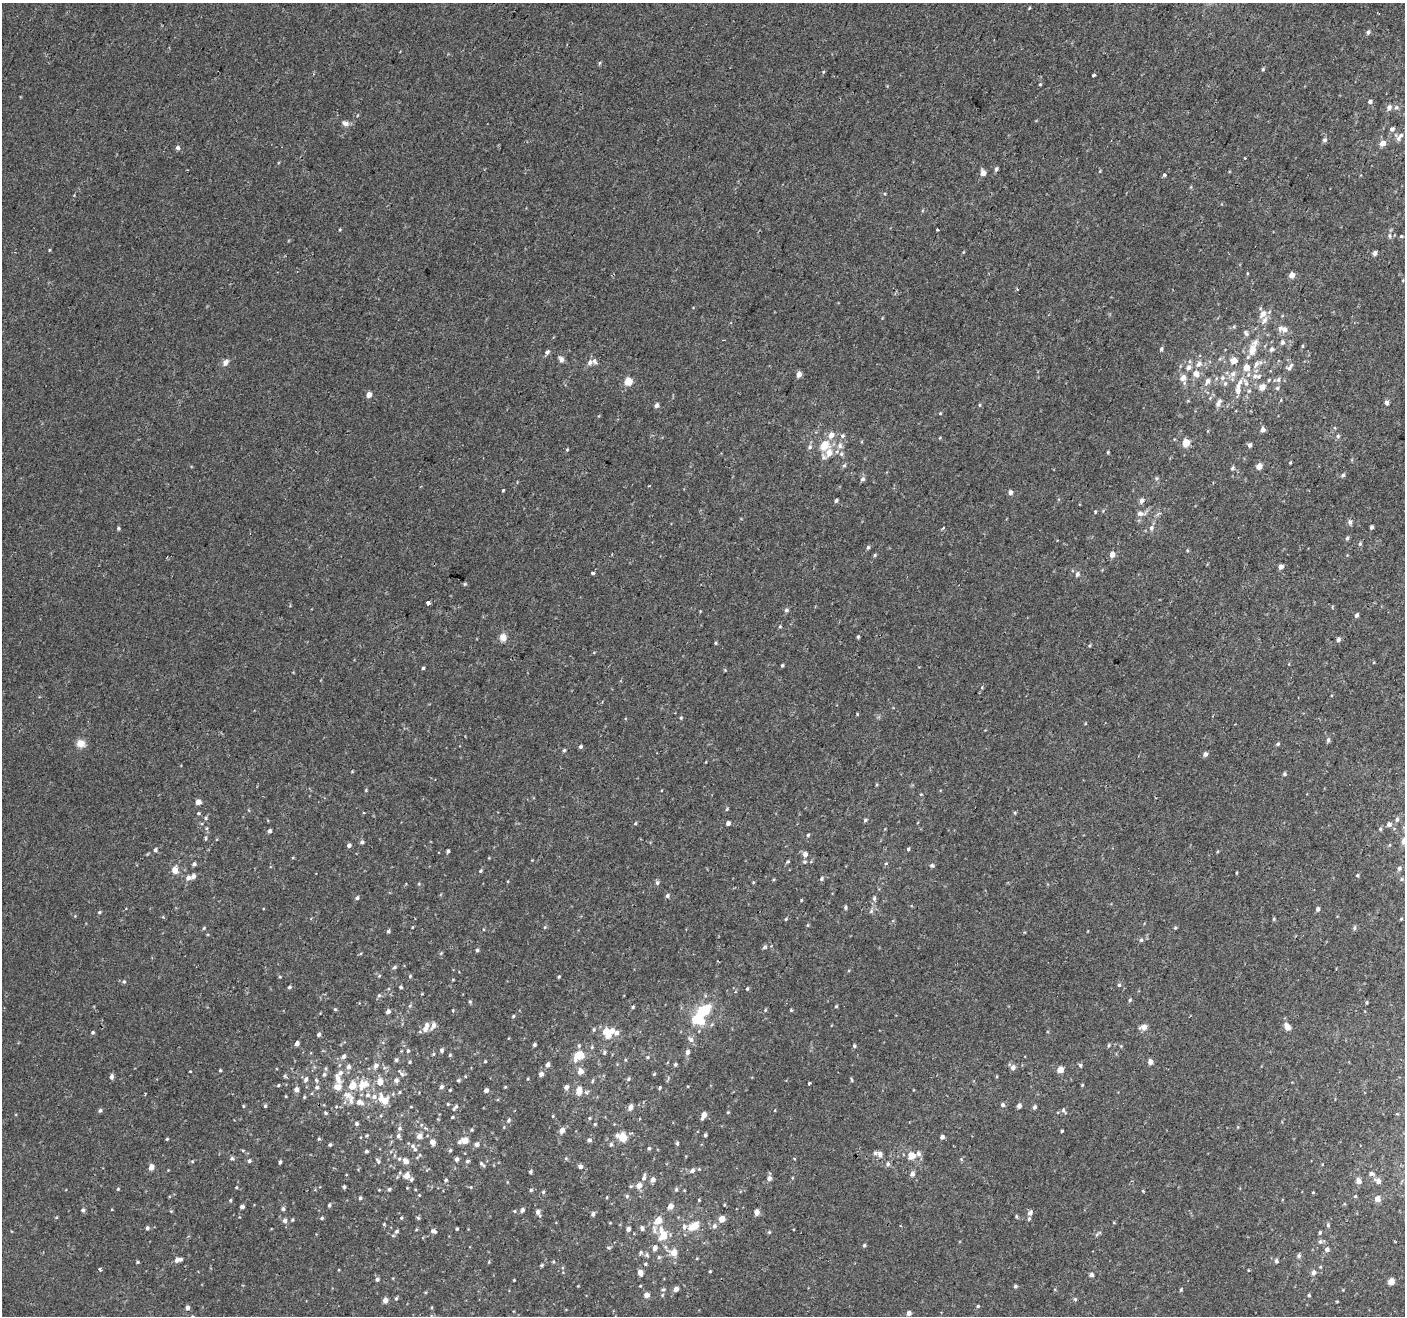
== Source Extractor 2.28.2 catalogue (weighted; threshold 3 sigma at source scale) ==
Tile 10 of 4 x 4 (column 2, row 3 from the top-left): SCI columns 1458-2860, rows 1575-2888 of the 5714 x 5845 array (HDU 1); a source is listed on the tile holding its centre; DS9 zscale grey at full resolution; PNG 1407 x 1318 px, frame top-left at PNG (2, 3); no overlay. Shown black and unused: <1% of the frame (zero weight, under 2 of 3 exposures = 3% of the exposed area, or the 3 px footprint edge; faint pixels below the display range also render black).
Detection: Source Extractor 2.28.2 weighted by HDU 2 'WHT'; one run over the whole footprint, this tile lists its part. Background 0.00182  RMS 0.0034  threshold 0.0152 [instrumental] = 3 sigma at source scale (4.5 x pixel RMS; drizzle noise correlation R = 1.50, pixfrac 1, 0.0396/0.0396 arcsec/px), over >= 5 px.
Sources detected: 455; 2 inside a brighter object's white glare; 2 cosmic-ray / hot-pixel residue — not listed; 25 inside a brighter listed object's ellipse — not listed separately; the other 426 listed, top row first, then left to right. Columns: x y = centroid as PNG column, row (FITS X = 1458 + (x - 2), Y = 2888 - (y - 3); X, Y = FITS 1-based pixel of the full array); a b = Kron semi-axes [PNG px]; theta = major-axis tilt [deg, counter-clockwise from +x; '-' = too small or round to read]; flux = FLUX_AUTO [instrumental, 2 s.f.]
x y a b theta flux
1029 8 4 3 - 0.24
1368 32 5 5 - 0.64
599 63 5 3 - 0.36
1263 69 4 4 - 0.4
1093 75 3 3 - 0.71
1040 84 4 3 - 0.27
1370 102 5 5 - 0.71
1389 107 7 6 - 1.1
1396 108 7 6 - 0.71
345 123 9 6 -21 1.3
1398 138 12 9 -56 1.4
1325 140 6 5 - 0.75
1382 143 5 5 - 3
177 148 4 3 - 1.7
996 169 5 4 - 0.71
983 173 5 5 - 2.1
1164 175 4 3 - 1.2
937 230 3 2 - 0.36
1389 236 8 4 -90 0.61
1401 236 5 4 - 0.38
49 250 5 3 - 0.25
1375 253 5 4 - 0.95
1292 275 4 4 - 2.9
1017 289 4 3 - 0.27
1263 314 9 7 55 2
1284 330 6 6 - 1.7
1246 333 8 5 -75 0.65
1282 342 6 5 - 0.75
1302 346 5 3 - 0.28
1161 349 5 4 - 0.46
1272 349 7 5 32 0.7
1252 350 19 9 80 3.8
547 352 7 5 45 0.73
561 359 6 4 -66 1.5
1234 361 6 5 - 2.6
225 362 9 7 56 1.2
590 362 7 6 - 0.92
1199 364 9 6 62 1.2
1188 367 7 5 64 1
1246 367 5 5 - 3.3
1290 367 12 5 55 1
799 374 4 4 - 2.3
1195 374 6 6 - 2.1
1233 374 8 8 - 1.4
1255 376 9 7 37 1.4
1183 378 7 6 - 1.6
1222 378 7 6 - 0.95
1269 380 5 4 - 0.34
1278 380 7 5 88 0.71
628 381 5 5 - 7.3
1207 381 7 5 68 1.2
1246 383 13 6 -70 1.7
1262 387 6 6 - 2.2
1277 388 6 5 - 0.55
1238 391 8 7 - 1.4
369 395 4 4 - 2.1
1218 403 10 5 68 1.2
1386 403 5 4 - 0.99
656 405 5 4 - 0.95
980 405 5 3 - 0.3
940 413 4 3 - 0.23
1262 430 4 4 - 1.6
831 435 7 6 - 2.1
842 436 6 5 - 0.64
1338 436 5 5 - 0.57
1186 443 5 4 - 7.6
1249 445 5 4 - 0.78
824 446 12 9 55 4.8
840 446 8 7 - 1.3
810 447 6 6 - 0.78
567 450 4 4 - 0.29
1108 452 4 3 - 0.3
841 454 5 5 - 0.56
823 457 8 6 -50 0.86
1290 463 4 3 - 0.25
844 465 6 5 - 0.52
1259 466 4 4 - 3.2
1232 468 6 5 - 0.54
1343 475 6 4 17 0.56
1156 478 5 5 - 0.55
862 479 6 5 - 0.75
648 486 3 3 - 0.29
503 490 3 3 - 0.31
1010 492 5 5 - 0.99
836 501 4 3 - 0.59
1142 501 6 5 - 1.1
1095 512 4 4 - 0.28
1140 513 11 6 -5 1.2
1350 522 6 5 - 0.73
1372 527 4 3 - 0.59
118 528 4 4 - 0.43
1151 528 7 6 - 0.91
1347 538 5 5 - 0.45
1360 544 6 4 69 0.44
868 547 5 4 - 0.49
1112 554 6 5 - 1.8
875 555 5 4 - 0.37
1281 567 4 4 - 1.5
593 573 4 3 - 1.2
1077 574 6 5 - 0.82
465 584 5 4 - 0.33
428 603 4 3 - 2.3
786 610 5 5 - 0.63
1356 615 5 4 - 0.68
780 626 4 4 - 0.31
503 637 9 8 - 1.9
858 637 4 3 - 0.39
1338 640 6 4 49 0.73
716 643 4 4 - 0.34
782 665 3 3 - 0.42
423 668 4 4 - 0.36
982 687 4 3 - 0.36
857 714 5 3 - 0.27
681 718 5 4 - 0.32
1328 740 6 4 -90 0.6
81 743 9 8 - 2.7
1278 744 5 4 - 0.44
580 747 5 5 - 0.5
564 750 5 4 - 0.4
1205 754 5 4 - 1.1
1284 774 5 4 - 0.45
366 790 4 3 - 0.26
198 802 5 4 - 1.7
727 809 5 4 - 0.33
198 813 4 4 - 0.33
1015 813 5 3 - 0.27
206 818 5 4 - 0.42
1397 819 6 5 - 0.46
865 820 5 4 - 0.47
635 823 5 3 - 0.3
728 823 4 4 - 1.1
1389 824 5 4 - 1.1
1380 829 4 4 - 0.37
270 831 4 4 - 0.76
808 835 4 4 - 0.38
206 838 6 4 -89 0.36
362 842 4 4 - 0.71
349 845 4 4 - 0.78
1389 845 5 3 - 0.27
908 849 4 3 - 0.39
155 850 4 4 - 0.6
448 851 3 3 - 0.56
805 854 5 5 - 1.5
788 861 4 4 - 0.34
804 862 6 4 -20 0.44
194 864 5 4 - 0.76
932 865 6 5 - 0.53
1399 868 5 5 - 0.7
175 870 5 5 - 3.5
481 871 5 4 - 0.38
1236 873 4 2 - 0.25
1357 875 4 3 - 0.38
193 876 5 4 - 1.1
188 878 6 5 - 1.2
821 879 6 4 82 0.48
1401 879 4 4 - 0.35
753 882 5 3 - 0.27
657 883 6 5 - 0.58
419 884 4 3 - 0.28
667 895 5 5 - 0.57
357 898 5 4 - 0.66
874 898 6 5 - 0.59
801 900 4 3 - 0.22
845 907 5 4 - 0.45
1318 909 5 4 - 0.68
99 912 4 4 - 0.35
786 919 5 3 - 0.27
1273 919 6 4 90 0.32
412 927 3 2 - 0.19
545 927 5 4 - 0.33
204 928 5 4 - 0.3
1175 928 4 4 - 0.35
1354 928 7 4 84 0.51
388 931 4 4 - 0.59
1141 940 6 5 - 0.54
765 947 6 5 - 0.57
477 950 4 4 - 0.47
441 953 4 3 - 0.3
394 967 6 4 24 0.48
379 976 4 3 - 0.28
410 976 4 4 - 0.39
559 977 4 3 - 0.31
453 980 5 3 - 0.23
124 982 5 4 - 0.42
1119 985 3 3 - 1.1
289 987 5 4 - 0.52
401 987 4 4 - 0.48
747 989 4 3 - 0.39
379 995 6 5 - 0.49
1130 1000 4 4 - 0.38
470 1002 5 4 - 0.39
1366 1003 4 3 - 0.34
836 1006 4 3 - 0.35
633 1007 4 3 - 0.4
335 1009 4 4 - 0.31
765 1010 5 4 - 0.34
791 1010 4 3 - 0.31
388 1011 5 4 - 0.9
704 1011 20 10 46 13
513 1016 4 4 - 0.34
434 1025 8 5 60 1.4
1144 1027 6 5 - 2.4
1287 1027 5 4 - 3.6
425 1029 10 7 47 1.7
594 1030 5 4 - 0.41
612 1030 12 7 61 2.2
606 1031 6 5 - 4.4
93 1032 4 4 - 0.42
319 1034 4 4 - 0.66
691 1039 8 7 - 1
297 1043 4 4 - 1.2
534 1045 4 3 - 0.54
1109 1045 5 4 - 0.41
854 1046 5 4 - 0.44
441 1050 5 4 - 0.6
408 1051 5 4 - 0.43
604 1052 7 3 83 0.43
688 1052 5 4 - 1.2
433 1054 4 4 - 0.33
450 1055 5 4 - 0.33
579 1055 8 5 15 9.3
344 1056 6 5 - 0.92
647 1057 4 4 - 0.35
396 1060 5 4 - 0.55
485 1061 3 3 - 0.32
575 1061 5 4 - 0.81
410 1062 4 4 - 0.38
1150 1062 5 4 - 1.6
675 1064 5 4 - 0.53
548 1065 5 4 - 1.1
1080 1065 5 4 - 0.53
376 1066 7 6 - 1
349 1067 7 6 - 0.96
1013 1067 6 5 - 1.2
220 1070 4 3 - 0.34
1060 1070 4 4 - 3.4
581 1071 6 6 - 1.9
401 1073 14 4 -47 0.72
324 1074 5 5 - 0.48
541 1074 4 4 - 1.3
654 1074 5 3 - 0.31
111 1076 6 5 - 0.82
338 1078 15 6 -71 1.9
306 1079 8 5 73 0.88
628 1079 5 4 - 0.42
316 1080 6 4 -46 0.42
396 1080 6 6 - 1
458 1080 5 3 - 0.37
852 1080 7 3 -71 0.3
592 1081 5 3 - 0.32
380 1082 6 6 - 2.8
809 1083 3 3 - 1.2
364 1084 15 10 33 4.4
278 1085 4 4 - 0.29
1082 1085 4 3 - 0.25
317 1087 6 5 - 0.61
338 1087 8 7 - 2.5
441 1087 5 5 - 0.7
566 1087 5 5 - 0.99
660 1088 4 3 - 0.39
296 1090 5 4 - 1.4
486 1090 4 4 - 1.2
579 1091 8 5 79 3.3
400 1092 5 3 - 0.3
347 1095 13 8 -25 2
304 1097 4 4 - 0.31
374 1097 8 7 - 1.1
385 1101 8 7 - 2.9
359 1102 8 6 -17 1.7
1003 1105 5 4 - 0.82
243 1106 4 4 - 0.29
265 1106 4 4 - 0.39
1019 1106 4 4 - 1.3
455 1107 8 3 48 0.56
631 1107 5 4 - 1.8
1034 1107 5 4 - 0.75
100 1110 5 4 - 0.51
1063 1110 8 4 -55 0.54
728 1112 5 3 - 0.25
326 1113 4 3 - 0.43
704 1115 6 4 67 1.9
553 1116 4 3 - 0.25
452 1117 4 3 - 0.34
589 1118 4 4 - 0.35
508 1120 5 5 - 0.49
357 1124 4 4 - 0.62
595 1124 5 4 - 0.31
400 1128 6 6 - 0.67
472 1130 4 4 - 0.32
562 1130 5 4 - 2
1062 1131 3 2 - 0.32
367 1135 5 3 - 0.31
705 1135 4 3 - 0.51
398 1136 6 5 - 0.73
419 1136 5 5 - 1.7
622 1137 6 5 - 8.2
942 1137 4 4 - 0.91
167 1139 4 3 - 0.31
319 1139 5 3 - 0.34
465 1140 6 5 - 2.8
589 1140 5 4 - 0.76
432 1142 5 5 - 1.8
677 1143 5 4 - 0.46
477 1144 6 5 - 0.83
611 1144 5 4 - 0.51
330 1145 4 4 - 0.42
412 1146 7 5 -2 0.71
649 1148 4 4 - 0.43
450 1150 5 5 - 0.35
366 1151 4 3 - 0.62
918 1153 8 6 -64 0.94
880 1154 9 7 -73 1.4
420 1155 7 4 70 0.4
912 1155 6 6 - 3.7
232 1158 6 5 - 0.58
456 1159 4 4 - 0.85
794 1159 3 3 - 0.39
961 1159 5 3 - 0.27
192 1161 5 3 - 0.26
249 1161 5 4 - 0.56
378 1161 8 4 -61 0.56
406 1161 8 6 -41 1.5
467 1161 6 5 - 0.52
280 1162 4 3 - 0.57
482 1164 7 3 -44 0.56
888 1164 6 5 - 0.61
580 1166 5 4 - 1
151 1167 5 4 - 2
692 1171 6 5 - 0.98
530 1172 3 3 - 0.42
912 1174 6 5 - 1.1
1371 1174 7 5 -11 0.83
407 1175 6 5 - 2.4
644 1178 9 5 73 0.97
769 1178 5 5 - 1.2
411 1179 5 5 - 0.52
446 1180 4 4 - 0.46
653 1180 5 5 - 1.3
1359 1181 6 5 - 1.6
1378 1181 7 5 -35 1.6
639 1185 6 5 - 2.2
344 1187 4 3 - 0.49
118 1189 4 4 - 0.25
389 1189 5 4 - 0.4
676 1189 5 4 - 0.47
531 1190 4 4 - 0.43
1143 1191 5 3 - 0.24
543 1192 5 4 - 0.39
1313 1192 4 3 - 0.23
419 1195 3 3 - 0.21
627 1196 5 5 - 0.52
1355 1196 5 4 - 0.32
360 1198 4 4 - 0.56
1377 1199 5 5 - 2.3
230 1200 4 4 - 0.32
699 1200 4 3 - 0.24
329 1205 4 4 - 0.49
670 1206 5 5 - 1.9
242 1207 4 3 - 0.82
283 1209 4 4 - 0.67
83 1210 5 4 - 0.56
522 1210 5 4 - 1.1
514 1211 4 4 - 0.3
538 1212 8 5 -66 1.1
757 1212 5 5 - 1.8
1030 1213 7 5 61 0.84
593 1214 6 4 72 0.7
322 1218 4 4 - 0.42
401 1218 4 3 - 0.3
418 1218 5 4 - 0.36
722 1219 5 5 - 3.1
285 1220 6 5 - 0.89
292 1220 4 3 - 0.35
658 1220 7 6 - 3.6
384 1224 4 4 - 0.26
1328 1225 6 5 - 0.5
684 1226 7 6 - 0.91
694 1226 11 6 27 5.5
714 1226 6 6 - 0.91
147 1228 5 4 - 0.57
642 1228 6 5 - 0.84
457 1229 3 2 - 0.33
628 1229 4 4 - 1.1
397 1231 5 5 - 0.62
433 1231 8 5 -20 0.8
769 1232 5 4 - 0.35
1320 1233 4 3 - 0.5
663 1235 9 7 76 5.3
1320 1242 6 6 - 0.79
864 1245 4 4 - 0.44
609 1248 5 3 - 0.34
655 1248 6 5 - 1.2
1327 1249 6 5 - 1
641 1252 6 5 - 0.55
674 1253 6 6 - 3
647 1255 7 5 -75 0.56
1299 1256 6 6 - 0.68
659 1257 5 4 - 0.4
177 1260 6 5 - 1.2
1276 1261 6 5 - 0.72
137 1262 4 3 - 0.34
645 1264 4 3 - 0.35
541 1265 4 3 - 0.4
1320 1267 4 4 - 0.32
100 1269 3 3 - 0.65
1248 1270 4 2 - 0.2
710 1271 3 3 - 0.25
640 1272 5 4 - 1.7
1314 1272 6 5 - 1.2
1091 1275 4 4 - 0.9
377 1279 5 4 - 0.75
514 1280 2 2 - 0.19
1391 1281 4 4 - 3.8
640 1286 4 3 - 0.24
1015 1286 4 4 - 0.53
663 1289 6 4 19 0.45
676 1289 5 4 - 1.3
1181 1289 5 3 - 0.32
646 1295 5 5 - 1.8
1309 1295 4 3 - 0.38
396 1298 5 4 - 0.43
1075 1299 5 4 - 0.41
385 1300 5 4 - 1.7
978 1306 4 3 - 0.41
187 1308 4 4 - 0.85
909 1313 4 4 - 1.3